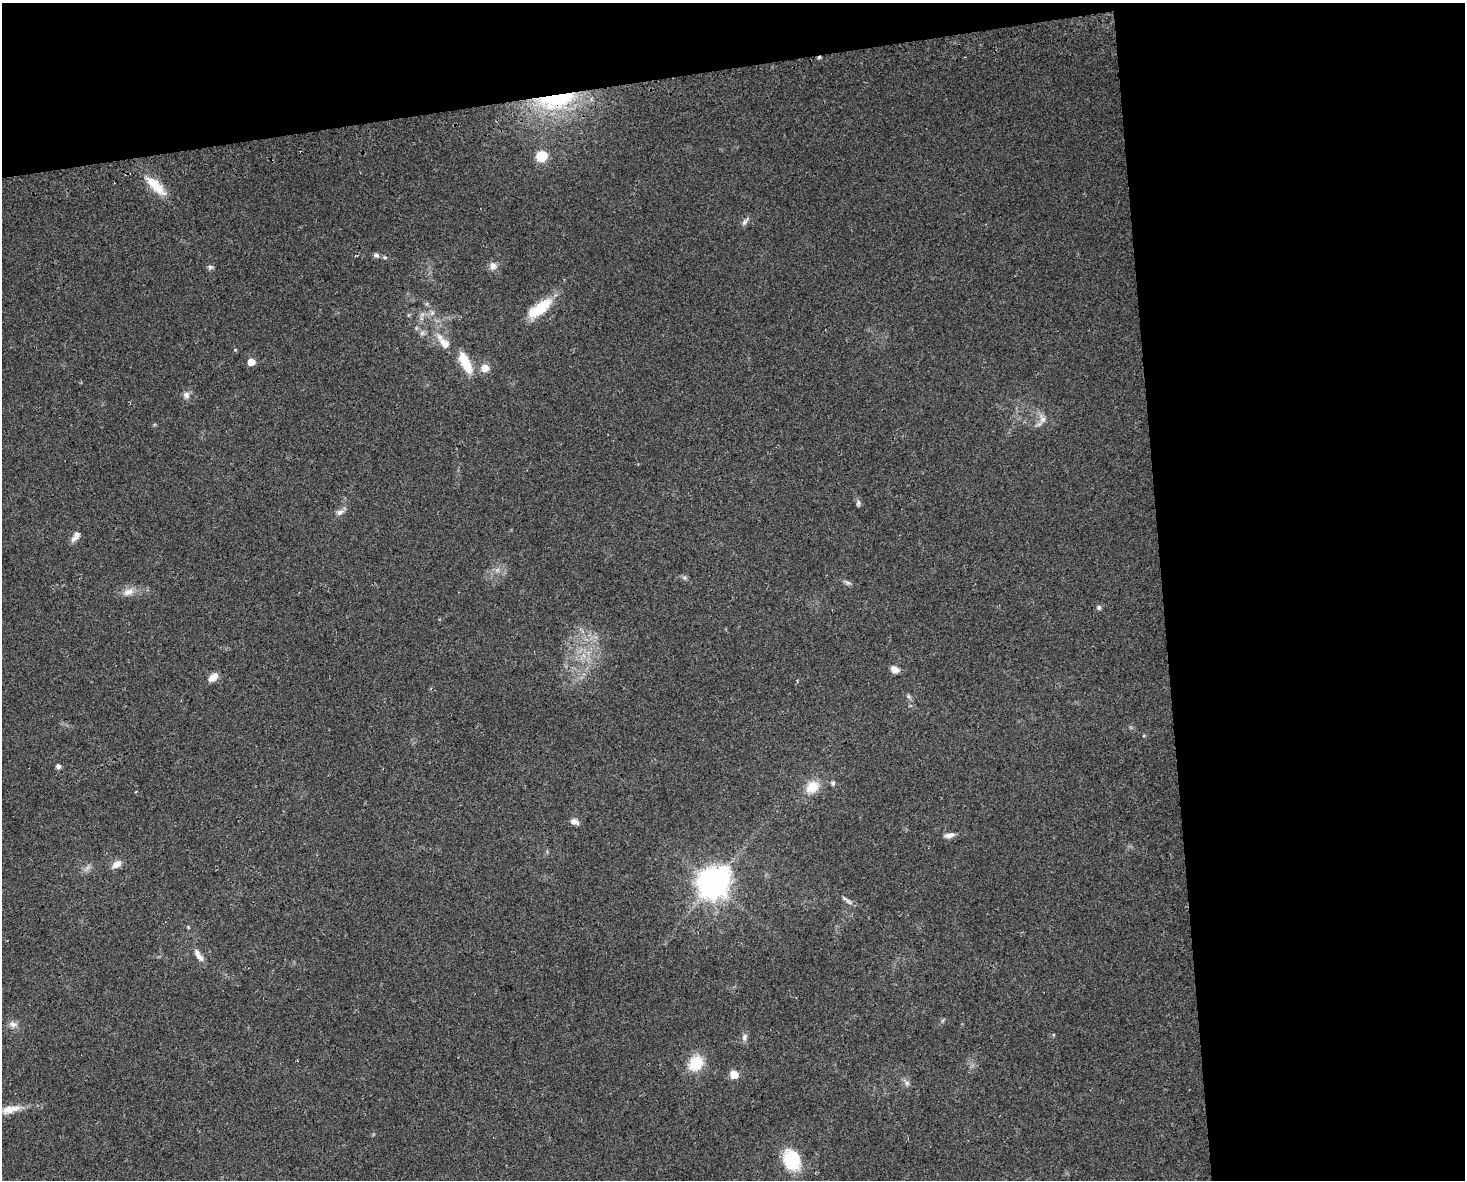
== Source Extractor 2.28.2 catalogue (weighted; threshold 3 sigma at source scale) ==
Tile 3 of 3 x 4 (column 3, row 1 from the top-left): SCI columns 2991-4453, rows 3566-4743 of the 4474 x 4775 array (HDU 1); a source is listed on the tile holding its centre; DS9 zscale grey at full resolution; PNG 1467 x 1182 px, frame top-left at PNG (2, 3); no overlay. Shown black and unused: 27% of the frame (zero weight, under 2 of 3 exposures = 2% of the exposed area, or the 3 px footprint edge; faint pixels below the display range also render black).
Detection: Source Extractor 2.28.2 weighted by HDU 2 'WHT'; one run over the whole footprint, this tile lists its part. Background 0.0743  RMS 0.0092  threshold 0.0413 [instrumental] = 3 sigma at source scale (4.5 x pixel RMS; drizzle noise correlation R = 1.50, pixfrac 1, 0.0396/0.0396 arcsec/px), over >= 5 px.
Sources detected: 50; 1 too faint to see at this stretch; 2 cosmic-ray / hot-pixel residue — not listed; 1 inside a brighter listed object's ellipse — not listed separately; the other 46 listed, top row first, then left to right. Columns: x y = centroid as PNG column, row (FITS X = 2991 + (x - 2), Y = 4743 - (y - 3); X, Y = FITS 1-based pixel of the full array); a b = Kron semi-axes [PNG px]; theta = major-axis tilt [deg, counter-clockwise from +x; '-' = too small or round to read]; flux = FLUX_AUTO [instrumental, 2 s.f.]
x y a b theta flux
557 100 52 20 12 100
541 156 11 10 - 21
156 185 34 11 -45 24
745 221 15 5 51 3.4
376 255 7 6 - 3
385 257 6 5 - 1.6
493 266 10 10 - 5.8
210 267 8 7 - 2.2
539 309 32 12 38 32
432 313 7 6 - 2.8
422 333 7 7 - 2.8
443 342 28 11 -51 17
251 362 5 5 - 13
465 362 29 11 -64 24
485 368 9 8 - 8.5
186 395 9 9 - 4.4
1043 419 16 10 -69 7.6
858 503 8 6 78 2.2
340 512 10 7 30 4.3
74 538 12 8 47 4.4
497 570 7 5 44 2.7
684 578 7 5 -21 2.1
847 583 10 5 -23 2.5
128 592 16 9 19 8.3
1099 607 7 6 - 2.3
583 655 7 4 -71 3.1
895 669 9 6 -26 7.3
213 677 12 7 41 8
908 696 7 5 -73 1.9
58 766 6 5 - 2.9
833 783 6 5 - 2.2
812 787 19 14 38 18
574 821 11 7 -22 4.8
949 835 14 6 10 5
116 864 13 8 36 6.7
713 883 10 9 - 1500
849 902 13 6 -35 3.6
188 927 5 4 - 0.91
199 955 19 7 -54 6.6
13 1024 13 9 -19 5.2
744 1037 11 6 78 3.6
696 1063 17 14 53 27
734 1075 5 5 - 24
907 1083 8 6 -88 2.9
9 1109 27 11 18 13
792 1160 24 18 -68 42
Overlapping masked pixels (flux is a lower limit): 1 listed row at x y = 557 100